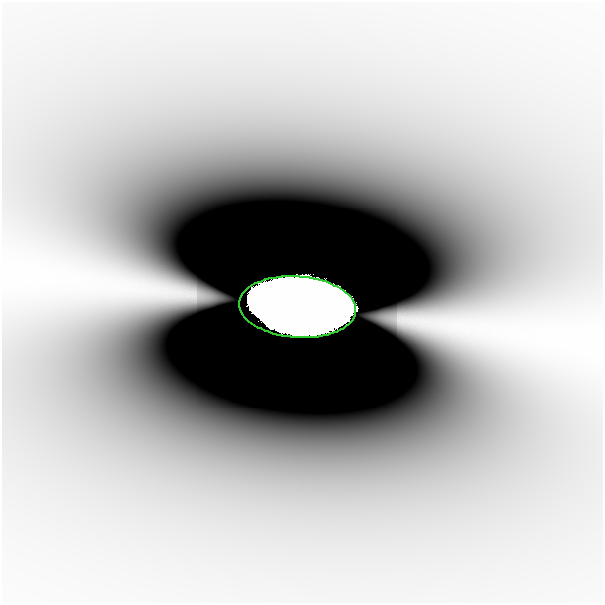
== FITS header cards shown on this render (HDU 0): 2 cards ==
NAXIS1  =                  601
NAXIS2  =                  601

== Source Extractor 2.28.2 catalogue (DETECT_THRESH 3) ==
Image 601 x 601 px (HDU 0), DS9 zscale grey, 1 PNG px = 1 image px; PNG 605 x 605 px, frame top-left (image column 1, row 601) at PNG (2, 2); each listed source drawn as its Kron ellipse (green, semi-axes under 4 px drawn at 4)
Background -3.05e-08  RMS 9.6e-09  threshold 2.88e-08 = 3 sigma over >= 5 px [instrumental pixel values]
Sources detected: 3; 2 with non-positive FLUX_AUTO (blend fragments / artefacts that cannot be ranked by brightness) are neither listed nor drawn; the other 1 listed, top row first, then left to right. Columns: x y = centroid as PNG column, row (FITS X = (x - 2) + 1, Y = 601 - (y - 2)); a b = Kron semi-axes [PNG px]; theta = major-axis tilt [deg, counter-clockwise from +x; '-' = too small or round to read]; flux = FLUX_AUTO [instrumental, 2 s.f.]
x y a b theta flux
297 307 59 30 -4 810
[2 non-positive-flux detections neither listed nor drawn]